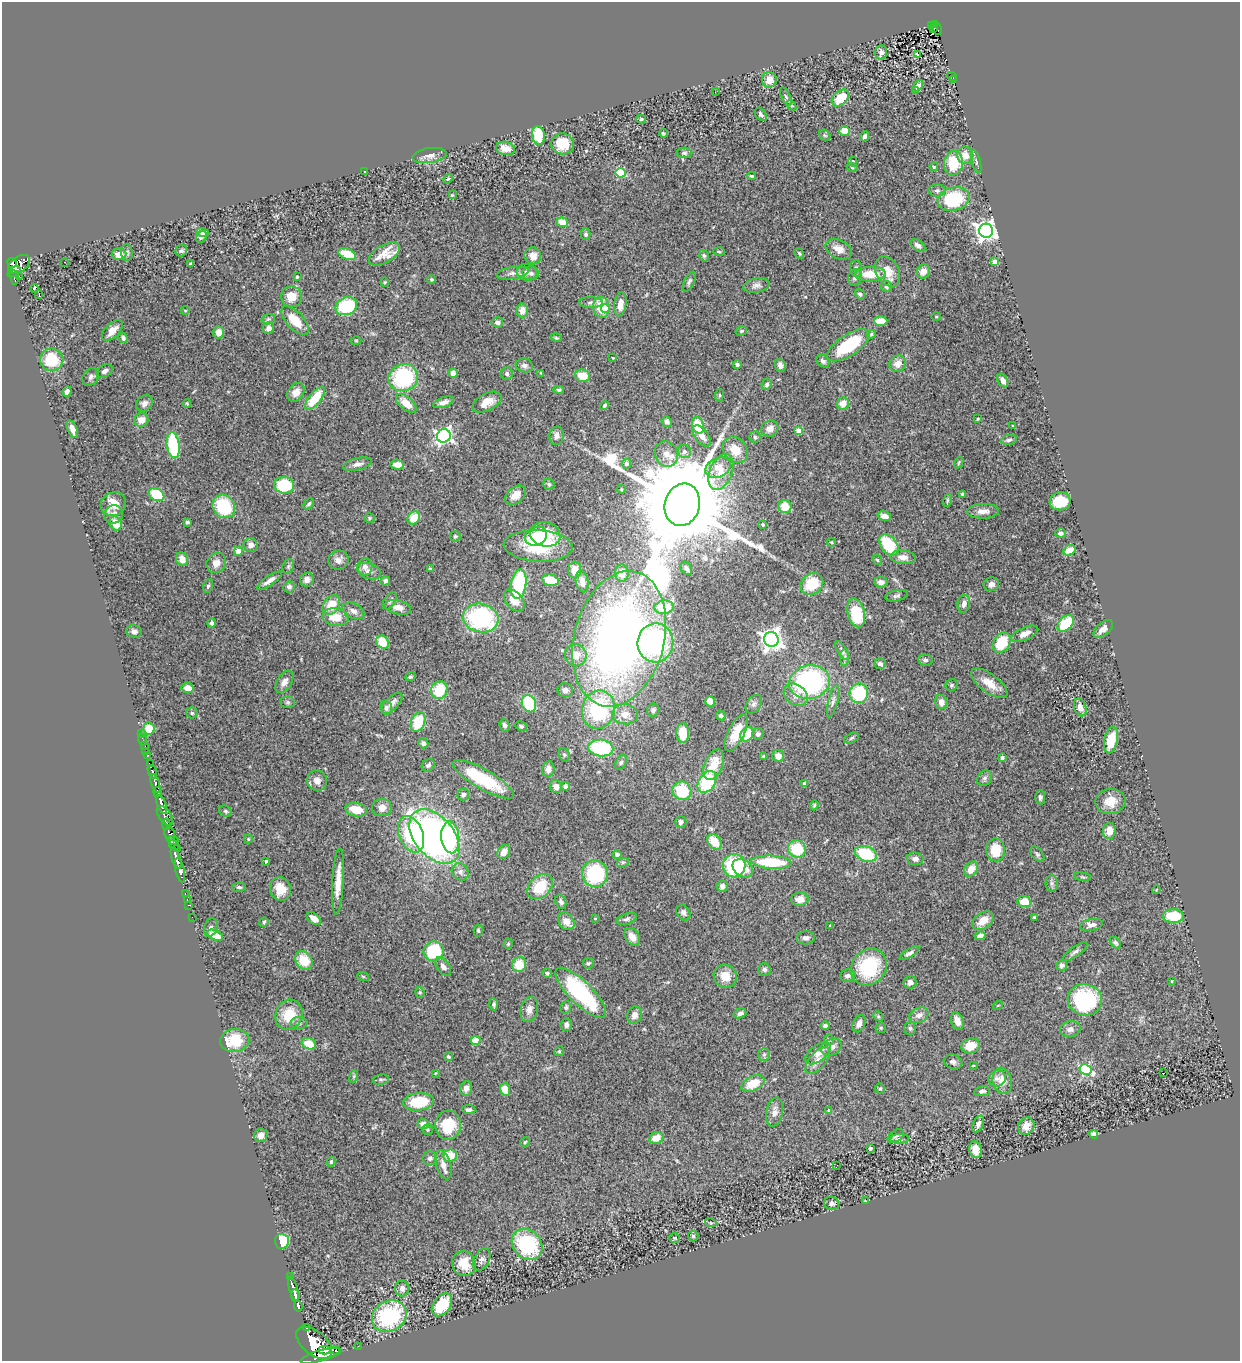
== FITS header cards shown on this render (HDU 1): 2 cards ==
NAXIS1  =                 1238
NAXIS2  =                 1359

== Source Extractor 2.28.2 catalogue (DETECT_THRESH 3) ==
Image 1238 x 1359 px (HDU 1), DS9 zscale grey, 1 PNG px = 1 image px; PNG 1242 x 1363 px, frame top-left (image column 1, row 1359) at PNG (2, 2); each listed source drawn as its Kron ellipse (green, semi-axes under 4 px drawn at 4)
Background 1.61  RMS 0.071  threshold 0.214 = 3 sigma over >= 5 px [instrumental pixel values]
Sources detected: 471; all 471 listed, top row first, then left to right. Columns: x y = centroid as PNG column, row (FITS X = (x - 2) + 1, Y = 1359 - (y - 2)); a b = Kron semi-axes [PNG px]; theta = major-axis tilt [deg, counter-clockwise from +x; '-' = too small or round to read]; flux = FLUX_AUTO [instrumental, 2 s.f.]
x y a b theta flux
935 25 4 3 - 63
931 26 4 2 - 30
934 28 3 3 - 23
937 29 6 2 -72 20
881 52 7 6 - 17
917 54 3 3 - 94
952 77 5 2 - 2.8
954 79 3 3 - 26
769 80 8 7 - 53
918 86 6 4 51 26
915 91 2 2 - 2
715 92 2 2 - 2.9
786 97 10 4 -63 11
840 98 10 7 43 93
791 105 6 4 -45 6.8
761 114 7 5 -51 12
641 119 5 4 - 6.7
844 131 5 5 - 72
663 133 4 2 - 6
538 135 9 6 -82 150
825 135 6 5 - 7.3
864 136 5 3 - 13
563 144 11 10 - 110
505 148 9 6 -12 41
684 153 8 5 -1 10
965 155 8 8 - 56
430 156 17 7 7 33
853 161 5 4 - 6.6
976 161 12 4 -75 14
953 163 12 9 82 160
852 167 5 3 - 5
934 167 4 3 - 5.3
365 172 3 2 - 3.3
621 173 5 4 - 260
752 176 4 3 - 8.3
448 179 5 4 - 5.7
937 191 8 6 -1 13
452 195 3 3 - 3.8
954 199 16 11 15 260
562 222 6 4 -20 83
986 231 7 7 - 2900
203 233 6 4 -20 10
586 234 5 5 - 10
201 237 6 5 - 18
918 245 8 5 -37 20
839 249 14 9 -25 48
181 251 6 5 - 8.2
127 252 8 6 -83 13
719 252 6 4 -3 5.3
799 253 6 4 -59 7
119 254 7 6 - 42
347 254 9 5 -22 100
384 254 17 9 30 61
533 256 9 8 - 40
704 256 6 4 -72 8.4
65 262 3 2 - 4.3
994 262 4 4 - 50
12 263 5 4 - 580
19 264 12 7 36 1300
190 264 3 2 - 5
856 268 8 6 -84 14
888 271 16 11 -61 73
923 271 7 6 - 34
14 272 7 3 34 420
527 272 10 8 -16 26
513 273 16 6 9 26
531 273 8 7 - 18
870 274 15 7 1 110
19 276 3 2 - 9.7
14 277 7 3 -82 480
297 277 3 3 - 6.8
855 277 8 7 - 18
432 279 4 4 - 5.6
385 282 5 4 - 5.1
689 282 11 5 64 14
756 285 13 7 9 21
886 286 6 5 - 13
34 288 4 3 - 12
39 294 3 2 - 9.2
860 294 6 4 -57 10
292 297 10 10 - 68
591 302 12 5 -2 16
620 304 12 6 82 43
346 306 11 8 21 280
601 307 10 8 -83 130
605 309 4 4 - 45
185 310 4 3 - 3.8
522 310 7 6 - 39
936 316 5 3 - 4
268 319 7 5 22 9.3
295 321 18 8 -47 100
880 321 7 4 1 73
497 322 6 5 - 16
268 328 6 5 - 22
112 331 13 7 46 45
741 331 6 4 15 6.7
218 332 6 5 - 33
871 334 5 4 - 7.5
123 338 5 4 - 14
556 338 5 4 - 6.9
356 340 5 3 - 5.1
849 345 24 10 34 270
613 358 3 3 - 3.9
52 360 11 11 - 180
823 361 7 5 -40 14
898 364 9 7 53 40
524 365 9 7 -12 19
737 365 4 4 - 12
780 365 7 5 -67 24
105 371 9 6 31 21
453 373 5 5 - 34
541 373 4 3 - 4.8
507 374 6 6 - 13
582 376 8 6 -12 84
91 377 10 7 53 19
403 378 15 13 23 410
1003 381 7 5 -62 29
767 384 6 5 - 11
559 390 5 4 - 7.9
67 392 5 4 - 23
296 392 10 7 52 41
719 395 6 3 82 5.5
315 398 14 6 51 150
443 402 10 5 20 22
487 402 16 8 27 58
144 403 9 7 40 24
406 403 12 6 -40 66
187 404 4 4 - 5.1
843 404 6 6 - 48
604 406 4 4 - 7.5
978 419 4 3 - 4.3
141 420 7 6 - 39
667 422 5 5 - 16
698 425 8 6 -71 120
1013 426 3 3 - 3.9
72 429 9 4 -68 30
770 429 9 7 32 39
798 431 4 4 - 100
444 436 7 6 - 1500
557 436 9 7 79 27
702 436 12 6 -54 40
755 437 5 5 - 8.2
1009 440 8 5 11 12
173 445 13 6 -82 320
735 450 14 11 -50 86
684 452 7 6 - 18
666 454 13 11 -64 47
959 462 6 3 60 5.5
357 464 14 6 13 29
626 464 5 4 - 24
397 465 7 5 -6 43
718 467 13 10 28 54
721 472 19 11 67 80
549 484 5 5 - 8.4
284 485 10 8 -5 230
621 489 4 3 - 4.3
963 494 3 3 - 14
157 495 8 6 -29 180
516 495 12 8 39 52
947 500 6 4 73 7.3
1060 501 10 9 - 120
113 504 13 11 34 69
309 504 6 4 48 8.7
682 505 21 17 75 150000
224 506 12 10 -54 250
785 507 6 6 - 91
983 511 16 7 2 38
113 514 9 9 - 24
884 516 7 5 -15 31
369 518 5 4 - 6.2
414 518 7 6 - 89
187 522 4 3 - 8.7
116 523 7 6 - 67
763 525 3 3 - 8.2
1060 533 5 5 - 14
545 534 15 12 -14 190
455 536 5 5 - 7.9
536 536 11 9 22 83
831 542 4 4 - 4.1
251 545 7 7 - 25
889 545 12 7 -53 230
538 546 34 15 -3 230
1069 550 6 5 - 81
238 551 4 4 - 80
903 557 13 7 -5 32
182 559 7 6 - 41
338 560 10 9 - 30
877 560 5 4 - 6.2
216 563 11 9 53 35
288 566 7 5 70 10
365 567 9 7 -87 26
686 568 7 5 -55 14
430 569 4 3 - 8.2
575 570 8 6 86 48
369 571 12 8 -17 27
622 573 9 7 -88 48
307 580 7 6 - 24
550 580 8 5 -15 100
269 581 15 4 35 27
385 581 5 4 - 15
582 581 11 6 -80 28
881 582 6 5 - 28
519 584 15 7 81 350
812 584 12 10 40 150
991 584 8 7 - 20
208 586 7 4 75 9.5
289 587 6 5 - 14
896 596 11 5 12 13
514 600 12 8 -50 60
390 601 10 5 56 16
964 604 9 6 80 24
331 605 10 8 55 88
398 607 13 7 -13 39
664 607 9 6 5 120
353 611 11 7 -26 25
856 613 15 8 -76 200
335 617 13 8 -8 80
481 618 18 14 -15 580
212 623 4 4 - 9.5
1066 623 10 6 45 180
1103 629 12 6 39 30
134 631 8 6 -13 19
1025 634 15 6 23 32
619 639 69 45 75 3500
771 640 7 7 - 3200
382 642 7 6 - 100
655 643 19 18 - 590
1002 643 11 8 57 160
842 651 10 4 -60 14
576 655 11 10 - 57
844 658 8 4 89 13
925 660 7 5 -5 11
880 664 6 5 - 13
410 677 5 4 - 8.9
284 682 12 7 58 32
809 682 20 16 11 790
989 683 21 9 -36 70
952 685 6 5 - 8.9
188 688 6 5 - 41
439 690 9 8 - 160
565 690 7 7 - 22
859 693 9 9 - 280
796 695 13 10 -39 45
710 701 5 5 - 59
833 701 17 5 75 21
288 702 7 5 -1 9
941 702 7 6 - 33
392 703 13 6 45 33
529 704 9 7 -66 230
754 704 10 7 55 19
1080 707 9 6 -72 31
386 708 7 5 -70 14
598 710 19 16 77 440
653 710 6 6 - 16
192 713 5 5 - 9
625 714 13 10 -5 50
721 716 5 4 - 13
418 722 10 6 69 150
504 725 6 5 - 16
521 726 6 4 -28 7.5
149 729 6 5 - 82
683 733 10 6 -88 110
736 733 20 8 63 91
141 734 2 2 - 13
747 734 8 6 60 110
758 734 6 5 - 14
851 738 7 4 28 8.6
143 740 6 2 -72 13
1111 740 13 6 77 110
423 743 5 5 - 13
144 745 3 2 - 25
601 748 12 8 -4 370
146 751 2 2 - 6.6
147 755 3 3 - 33
564 755 7 5 -69 9.2
764 756 4 3 - 5.6
778 756 6 6 - 36
1002 757 4 3 - 14
621 762 8 5 62 10
150 764 3 3 - 160
428 765 7 5 32 14
713 765 16 9 68 100
548 769 8 6 82 30
152 772 7 3 -71 470
984 778 8 6 53 15
483 779 34 10 -30 240
317 781 10 9 - 41
707 782 12 8 57 260
155 783 10 3 -71 1900
805 784 4 4 - 31
565 786 4 4 - 14
556 787 6 6 - 24
682 791 9 9 - 190
158 792 5 3 - 830
463 795 6 5 - 12
1040 797 7 5 -86 12
1111 801 15 12 9 66
162 804 9 4 -70 3200
814 805 5 3 - 5.9
382 807 10 9 - 33
356 810 11 6 -11 86
225 811 7 5 -32 8.5
165 816 11 6 -56 940
681 822 6 5 - 16
166 824 6 3 -82 520
1109 831 8 6 84 53
170 834 7 5 -80 870
411 834 19 12 -68 360
434 837 31 19 -50 2100
450 837 16 9 -85 310
248 839 4 4 - 4.6
173 840 5 3 - 370
714 842 9 6 -50 85
174 845 5 3 - 350
177 848 3 2 - 220
797 849 9 8 - 170
996 850 11 9 -87 120
504 852 8 5 54 36
866 854 11 7 -21 220
1037 854 9 5 -52 9.9
617 855 5 4 - 11
176 858 11 4 -71 2200
915 859 8 6 -7 21
266 861 3 3 - 8.6
623 862 6 4 18 8.6
772 862 20 6 -3 290
734 866 11 11 - 360
743 868 11 8 -36 88
971 869 8 6 53 52
180 870 12 4 -76 2700
460 872 9 8 - 22
595 874 13 13 - 360
1082 877 8 3 -5 7.3
338 881 33 5 87 77
1052 883 8 6 -88 13
722 886 6 5 - 20
239 887 7 4 -1 8.8
540 887 14 10 43 150
280 889 12 10 -67 77
1156 890 4 3 - 4
185 893 3 2 - 51
187 899 2 2 - 15
800 899 8 7 - 41
561 902 7 5 -67 14
1024 902 7 5 -8 78
189 905 3 2 - 37
683 912 8 6 -59 17
1173 916 11 7 -2 150
192 917 2 2 - 20
1034 917 4 3 - 5.8
595 918 2 2 - 3.7
314 919 8 5 -38 31
627 919 10 5 18 13
566 921 9 7 -54 50
983 921 12 7 35 59
264 922 5 4 - 6
1091 925 11 6 11 23
830 926 3 2 - 4.2
211 927 9 6 71 13
478 930 6 4 -85 9.2
215 935 8 4 -25 68
980 936 5 4 - 20
632 937 9 6 -54 44
805 938 9 6 4 18
1115 943 7 4 -48 10
508 944 5 4 - 6
434 951 10 9 - 220
1075 952 14 5 34 17
909 953 11 4 32 15
304 960 10 7 -52 100
588 963 5 5 - 7.6
519 965 7 7 - 98
1062 965 5 5 - 14
443 967 10 6 -54 21
869 967 19 17 50 300
764 969 6 6 - 12
547 973 5 4 - 7.2
363 976 6 3 -20 5.2
725 976 12 11 - 70
848 976 7 6 - 16
1172 981 4 3 - 3
910 982 6 6 - 22
420 992 5 4 - 6.5
581 993 33 11 -45 550
1085 1000 17 15 -9 440
494 1004 6 4 -86 11
998 1005 5 3 - 3.5
566 1007 6 5 - 10
529 1009 12 8 76 32
740 1013 6 5 - 20
289 1015 15 13 67 120
635 1015 9 7 65 28
919 1015 10 7 23 28
878 1016 6 4 -46 6.6
957 1021 9 6 -70 41
299 1023 8 6 0 14
859 1024 9 6 67 27
566 1025 6 5 - 18
825 1026 4 4 - 13
881 1028 5 5 - 6.9
910 1028 6 5 - 9.1
1070 1029 10 8 12 26
235 1040 14 11 8 170
476 1040 4 4 - 140
829 1040 5 5 - 6.3
309 1044 7 5 -20 91
971 1046 9 7 17 71
831 1047 11 8 26 34
559 1051 5 4 - 5.7
818 1053 15 8 36 34
764 1054 6 5 - 11
448 1057 5 4 - 6.9
818 1060 16 8 50 40
953 1062 9 7 -17 16
973 1066 3 2 - 3.3
1086 1070 6 5 - 420
435 1073 3 3 - 3.8
1164 1073 3 2 - 38
354 1076 6 4 72 7
997 1078 9 8 - 21
381 1079 8 5 9 10
1002 1081 13 9 -75 50
753 1084 12 7 25 100
466 1088 7 6 - 25
505 1089 6 5 - 68
880 1089 5 5 - 6.1
982 1091 8 5 8 16
418 1102 15 9 6 180
469 1110 7 4 -5 12
829 1111 4 4 - 18
775 1112 14 8 79 36
423 1124 5 5 - 28
978 1124 9 5 66 20
448 1125 14 12 85 160
1026 1126 9 8 - 48
427 1130 5 5 - 8.5
1094 1134 4 4 - 29
261 1135 7 6 - 34
896 1136 9 5 33 10
656 1138 7 6 - 56
899 1139 9 5 1 13
525 1142 5 4 - 6.2
870 1148 4 3 - 9.6
976 1150 8 6 -77 47
450 1155 7 6 - 97
430 1158 7 7 - 14
331 1162 5 3 - 6.7
443 1165 15 7 -72 33
837 1165 2 2 - 2.6
865 1200 3 2 - 2.6
832 1203 8 6 -13 15
711 1223 6 3 -18 5.3
693 1236 5 5 - 5.9
674 1238 5 4 - 5.1
282 1241 7 7 - 160
527 1245 17 14 -46 400
482 1260 12 7 62 19
464 1264 13 11 -65 88
290 1277 4 3 - 120
402 1288 8 7 - 20
294 1289 13 3 -72 2700
295 1296 6 3 -84 1000
442 1305 13 8 52 150
298 1306 5 4 - 740
389 1316 18 15 32 460
306 1328 3 2 - 170
314 1343 21 12 -39 12000
358 1346 2 2 - 12
324 1350 6 3 0 1300
335 1350 4 3 - 570
321 1356 21 5 15 5900